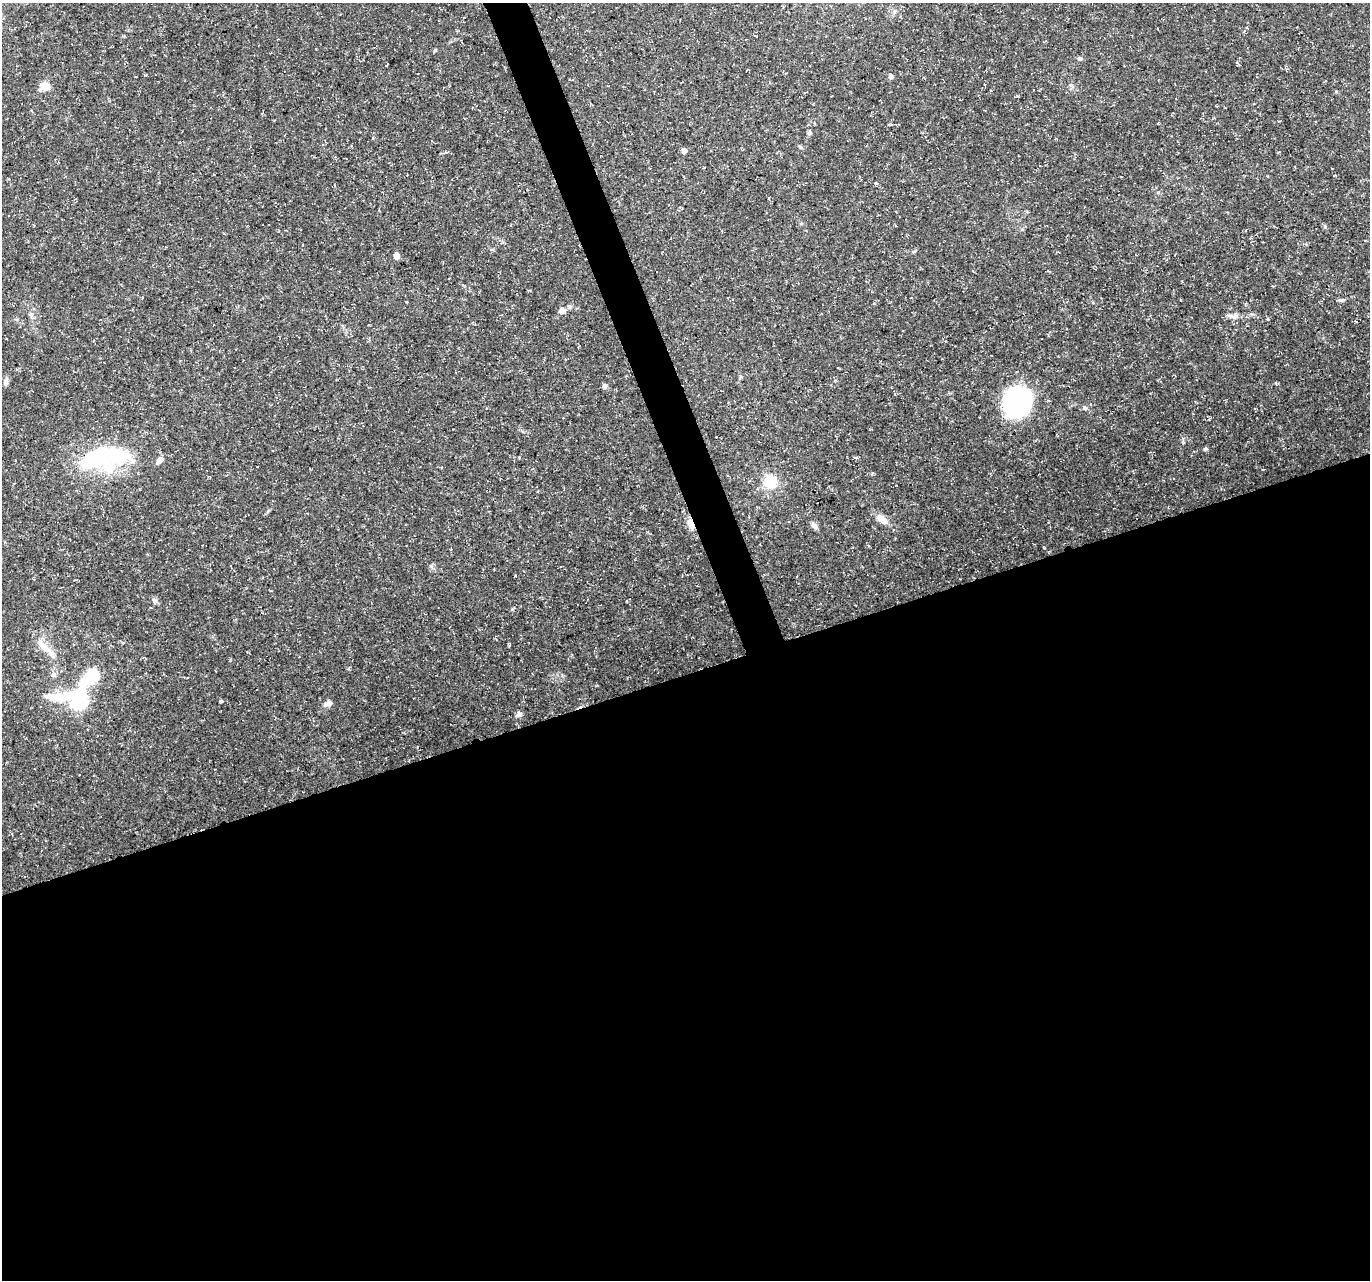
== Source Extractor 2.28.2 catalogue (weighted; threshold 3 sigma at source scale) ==
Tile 15 of 4 x 4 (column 3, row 4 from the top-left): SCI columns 2737-4104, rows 127-1404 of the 5471 x 5308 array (HDU 1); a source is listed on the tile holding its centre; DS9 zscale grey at full resolution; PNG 1372 x 1282 px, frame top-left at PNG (2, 3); no overlay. Shown black and unused: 49% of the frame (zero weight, under 3 of 5 exposures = <1% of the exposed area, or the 3 px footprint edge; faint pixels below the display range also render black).
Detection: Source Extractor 2.28.2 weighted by HDU 2 'WHT'; one run over the whole footprint, this tile lists its part. Background 0.0211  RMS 0.0032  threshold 0.0145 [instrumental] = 3 sigma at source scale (4.5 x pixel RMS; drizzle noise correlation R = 1.50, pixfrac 1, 0.0396/0.0396 arcsec/px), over >= 5 px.
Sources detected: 34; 2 inside a brighter listed object's ellipse — not listed separately; the other 32 listed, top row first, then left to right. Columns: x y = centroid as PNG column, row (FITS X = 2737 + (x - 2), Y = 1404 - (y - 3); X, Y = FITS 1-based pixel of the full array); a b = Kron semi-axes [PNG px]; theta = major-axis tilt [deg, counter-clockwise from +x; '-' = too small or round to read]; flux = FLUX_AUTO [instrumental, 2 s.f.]
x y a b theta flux
435 50 5 3 - 0.36
1080 59 7 5 -20 0.65
891 77 6 5 - 0.92
984 84 3 3 - 0.35
45 86 8 8 - 4.8
809 133 6 5 - 0.66
800 147 6 4 -43 0.44
684 151 5 4 - 1.8
876 184 4 4 - 0.57
396 256 5 4 - 3.6
1341 300 8 5 10 0.66
561 310 6 6 - 2.1
1234 316 15 7 0 1.9
6 382 9 6 83 1.1
604 386 7 6 - 0.8
1017 402 26 21 59 56
1085 408 6 5 - 0.63
1206 449 6 5 - 0.47
105 458 65 24 9 38
856 458 6 4 -2 0.42
770 481 16 15 - 7.5
882 519 17 9 -42 2.9
692 524 8 4 -66 12
814 525 11 6 -53 1.1
509 644 8 2 -79 0.36
42 645 24 8 -50 3.7
53 675 7 7 - 1
90 678 21 10 39 18
77 700 39 18 -10 27
221 701 4 3 - 0.46
328 703 11 6 19 1.4
519 714 8 7 - 0.98
Overlapping masked pixels (flux is a lower limit): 1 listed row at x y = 692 524
Unlisted compact peaks at least as high as the median listed source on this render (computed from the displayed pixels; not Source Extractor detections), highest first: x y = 1183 442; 1325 227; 431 566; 1044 548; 155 600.